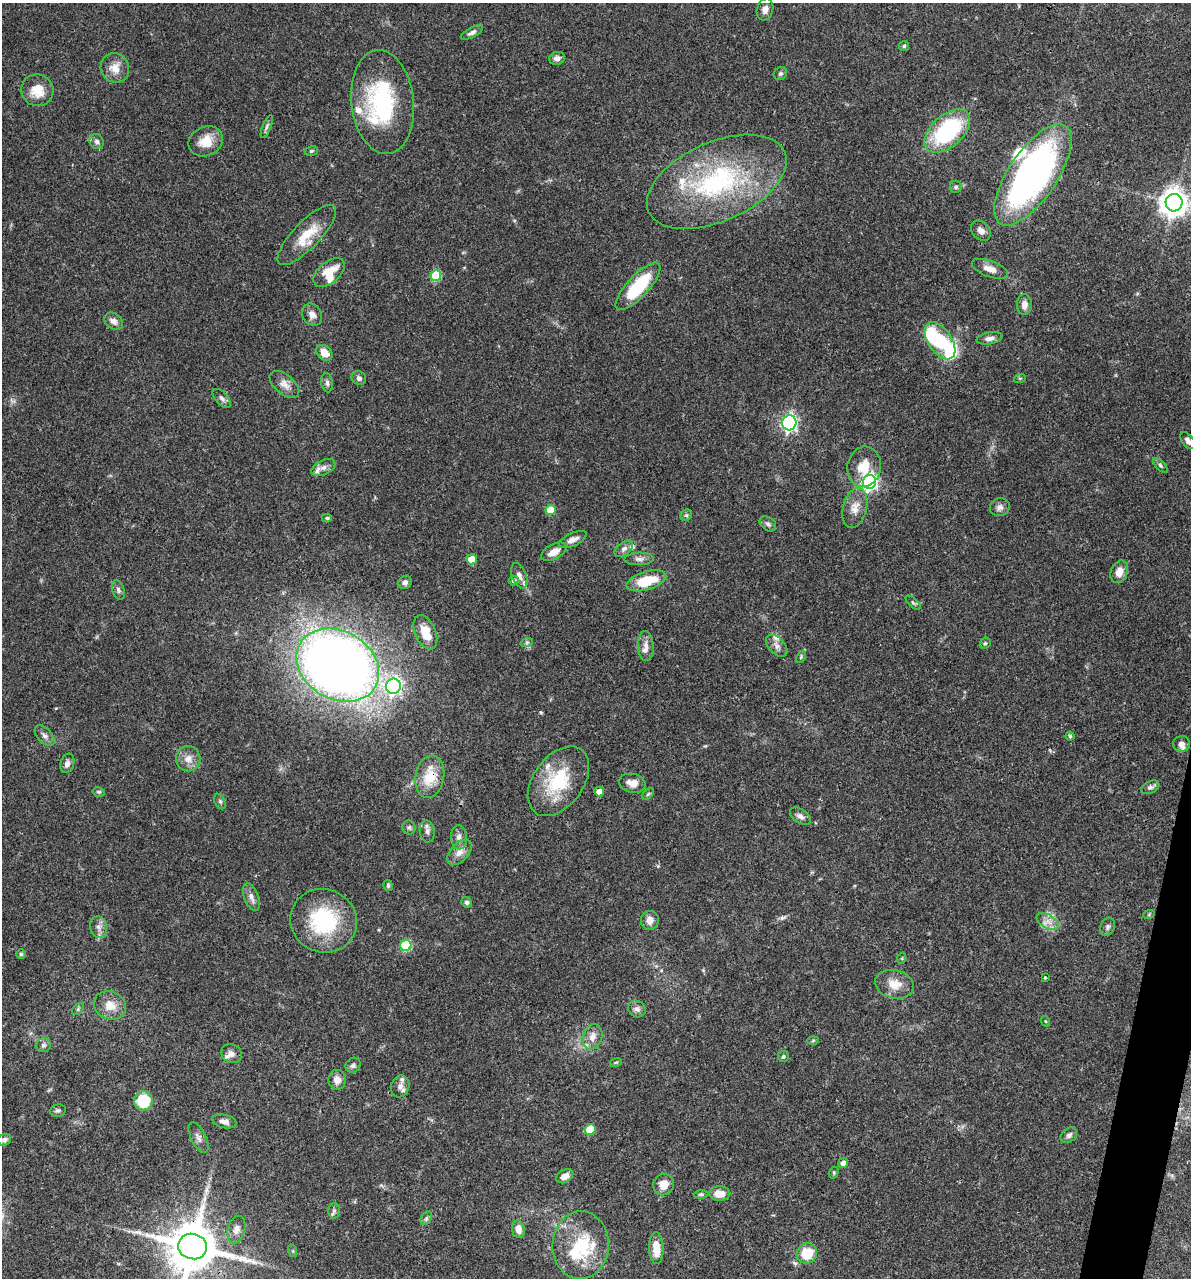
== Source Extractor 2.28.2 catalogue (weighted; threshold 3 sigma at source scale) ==
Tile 6 of 4 x 4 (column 2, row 2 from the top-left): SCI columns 1438-2626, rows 2557-3832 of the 5129 x 5114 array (HDU 1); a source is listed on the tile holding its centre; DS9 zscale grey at full resolution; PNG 1193 x 1280 px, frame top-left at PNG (2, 3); each listed source drawn as its Kron ellipse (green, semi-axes under 4 px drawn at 4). Shown black and unused: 2% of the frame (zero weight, under 3 of 4 exposures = <1% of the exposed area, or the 3 px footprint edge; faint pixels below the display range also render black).
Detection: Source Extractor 2.28.2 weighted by HDU 2 'WHT'; one run over the whole footprint, this tile lists its part. Background 0.0744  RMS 0.0033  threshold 0.0147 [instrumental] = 3 sigma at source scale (4.5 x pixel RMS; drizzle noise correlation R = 1.50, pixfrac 1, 0.05/0.05 arcsec/px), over >= 5 px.
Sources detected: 152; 1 too faint to see at this stretch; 1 inside a brighter object's white glare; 2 long thin detections or spike segments (spike, bleed or trail) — neither listed nor drawn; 15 inside a brighter listed object's ellipse — not listed separately; the other 133 listed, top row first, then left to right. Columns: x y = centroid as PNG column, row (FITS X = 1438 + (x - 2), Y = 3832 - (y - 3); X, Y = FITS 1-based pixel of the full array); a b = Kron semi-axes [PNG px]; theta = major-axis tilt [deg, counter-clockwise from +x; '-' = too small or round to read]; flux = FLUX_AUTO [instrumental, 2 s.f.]
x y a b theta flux
765 9 11 8 74 1.8
472 33 12 5 28 1.1
904 46 5 5 - 0.53
557 58 8 6 11 1.6
115 68 15 14 - 4
780 74 7 6 - 0.75
37 90 16 16 - 5.8
383 102 52 31 -84 36
267 127 12 4 68 0.83
947 131 27 16 42 34
206 141 18 14 24 5.6
97 142 7 7 - 1.1
311 151 7 5 16 0.49
1033 175 59 24 56 120
717 182 74 39 24 54
956 187 6 6 - 0.68
1174 203 8 8 - 400
981 231 11 8 -47 1.7
307 235 40 13 46 9.1
990 269 19 8 -20 2.9
329 272 18 10 40 7.2
436 275 5 5 - 17
638 286 31 10 47 19
1024 305 10 7 -88 2.1
312 315 12 9 -56 2
113 321 10 7 -38 1.7
990 338 13 6 10 1.5
940 341 21 11 -56 16
324 353 9 7 -41 3.6
359 378 7 6 - 1.1
1020 378 6 3 18 0.39
327 383 9 5 -82 1
284 384 18 9 -41 2.7
222 398 11 6 -47 1.2
789 423 7 7 - 84
1188 441 10 5 -53 1.2
1160 465 10 4 -46 0.72
323 467 13 7 25 1.7
864 467 20 16 78 7
870 482 7 6 - 97
1000 507 10 9 - 1.5
855 508 20 12 76 4.1
551 510 5 5 - 8.2
686 515 6 5 - 0.58
327 518 5 4 - 0.48
768 524 9 6 -37 1
573 539 15 6 24 2.2
624 549 10 6 39 1.4
554 552 14 7 28 2.9
472 559 5 5 - 6.7
639 559 14 6 2 1.4
1119 572 12 8 68 3.2
519 576 13 7 -70 1.6
514 581 5 4 - 0.91
646 581 20 9 16 11
405 582 7 6 - 1
118 590 10 6 -72 0.93
913 603 9 3 -42 0.55
425 632 18 10 -67 6
527 642 6 4 19 0.59
985 643 6 5 - 0.54
646 646 15 8 -88 2.4
777 646 13 8 -46 1.7
801 657 6 4 66 0.45
338 665 44 34 -30 380
393 686 7 7 - 93
45 736 12 7 -47 1.5
1070 736 4 4 - 0.48
1181 744 8 8 - 1.6
188 759 12 12 - 3
67 763 10 7 73 1.4
430 777 21 14 80 9
558 781 39 25 54 19
632 783 13 9 -12 2.8
1150 787 10 6 25 1.1
599 791 5 5 - 2.6
99 792 6 4 -12 0.53
648 794 7 4 44 0.53
220 802 8 5 -63 0.7
800 816 12 7 -35 1.4
409 827 7 6 - 0.68
427 831 11 7 -81 1.4
459 837 12 8 -86 1.9
460 852 15 9 47 2.6
388 886 5 4 - 0.59
251 897 14 7 -69 1.9
467 902 5 5 - 0.78
1149 914 6 3 20 0.35
650 920 9 9 - 2.4
324 921 33 31 -22 27
1047 921 12 6 -31 2.2
98 927 11 8 -77 1.8
1108 927 9 7 71 0.93
406 945 6 5 - 21
21 954 5 5 - 0.45
902 958 6 3 72 0.32
1045 978 3 3 - 0.41
894 984 19 14 -13 5.2
110 1005 16 14 -26 4.7
78 1009 7 4 46 0.61
637 1009 9 8 - 1.3
1045 1021 5 3 - 0.31
592 1037 13 9 74 2.7
813 1040 6 4 2 0.43
43 1045 8 7 - 0.88
232 1054 10 9 - 1.8
783 1056 5 5 - 0.61
616 1062 6 3 19 0.34
353 1065 8 7 - 0.94
337 1080 10 8 -87 2.4
400 1086 11 9 72 1.7
143 1101 9 9 - 13
58 1110 8 6 8 0.75
224 1121 12 6 -13 1.9
590 1129 5 5 - 8.9
1069 1135 9 6 40 1
198 1138 17 7 -64 1.7
4 1140 7 6 - 1.1
843 1163 5 5 - 1.9
834 1173 6 4 72 0.46
565 1176 9 6 29 2.6
664 1184 11 10 - 3.5
701 1194 7 4 5 0.54
720 1194 10 7 0 3.4
334 1211 7 6 - 0.82
426 1218 7 5 59 0.7
236 1229 14 8 75 2
518 1229 9 6 -77 2.4
581 1245 34 28 86 18
193 1246 14 12 -13 1700
656 1248 16 7 -86 5.8
293 1251 6 4 -72 0.44
807 1253 10 10 - 8.6
Overlapping masked pixels (flux is a lower limit): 3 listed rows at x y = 638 286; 430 777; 193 1246
Isophote crosses this tile's border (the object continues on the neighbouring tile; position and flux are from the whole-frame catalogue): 2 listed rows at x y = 1174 203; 193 1246